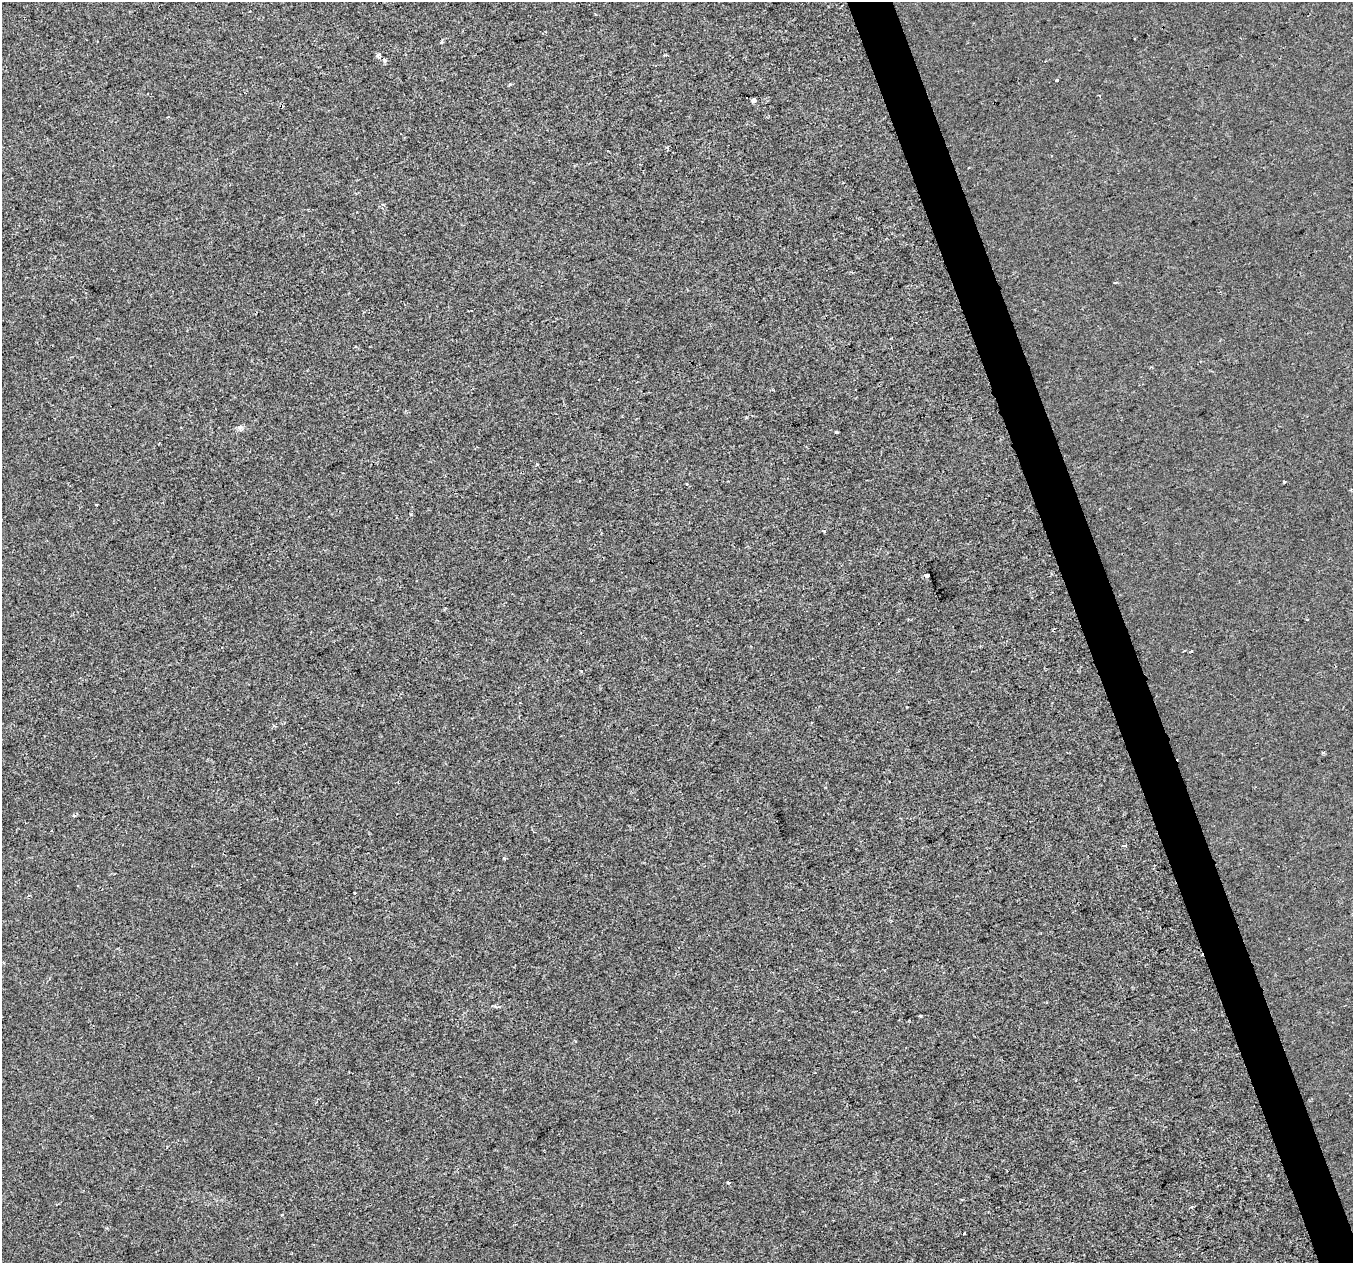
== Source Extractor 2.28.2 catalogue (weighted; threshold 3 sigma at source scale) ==
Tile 6 of 4 x 4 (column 2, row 2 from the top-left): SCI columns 1354-2704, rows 2645-3905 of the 5406 x 5232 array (HDU 1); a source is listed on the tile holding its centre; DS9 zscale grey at full resolution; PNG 1355 x 1265 px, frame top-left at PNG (2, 2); no overlay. Shown black and unused: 3% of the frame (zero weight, under 2 of 3 exposures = <1% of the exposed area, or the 3 px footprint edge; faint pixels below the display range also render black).
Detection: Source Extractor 2.28.2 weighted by HDU 2 'WHT'; one run over the whole footprint, this tile lists its part. Background 4.27e-04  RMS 0.0026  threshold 0.0116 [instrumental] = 3 sigma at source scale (4.5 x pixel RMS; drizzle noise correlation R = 1.50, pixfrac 1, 0.0396/0.0396 arcsec/px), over >= 5 px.
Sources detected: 28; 2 cosmic-ray / hot-pixel residue — not listed; the other 26 listed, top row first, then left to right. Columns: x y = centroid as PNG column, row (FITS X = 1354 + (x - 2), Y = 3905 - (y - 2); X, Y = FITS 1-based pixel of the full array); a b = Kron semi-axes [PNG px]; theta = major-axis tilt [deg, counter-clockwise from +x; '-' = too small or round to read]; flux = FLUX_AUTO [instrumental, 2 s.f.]
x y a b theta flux
442 42 5 4 - 0.47
378 55 5 4 - 1.8
666 55 3 2 - 0.5
384 61 5 4 - 0.73
1057 80 3 3 - 1.1
1099 95 3 3 - 0.45
753 101 4 4 - 1.8
1115 283 4 3 - 0.23
240 427 7 4 1 0.65
536 464 3 3 - 0.33
1284 481 3 3 - 0.32
687 484 3 3 - 0.89
96 505 3 2 - 0.32
824 531 4 4 - 0.33
927 575 4 3 - 3.8
908 619 4 3 - 0.22
1307 619 3 2 - 0.37
1323 752 5 3 - 0.32
74 816 5 3 - 0.26
1123 846 4 3 - 0.56
504 858 3 3 - 0.43
354 893 3 3 - 1.7
495 1007 8 2 -21 0.37
920 1016 3 3 - 0.33
729 1183 4 3 - 0.47
282 1215 4 3 - 0.24
Unlisted compact peaks at least as high as the median listed source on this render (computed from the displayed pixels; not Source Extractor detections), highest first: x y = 836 432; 581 671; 510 84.